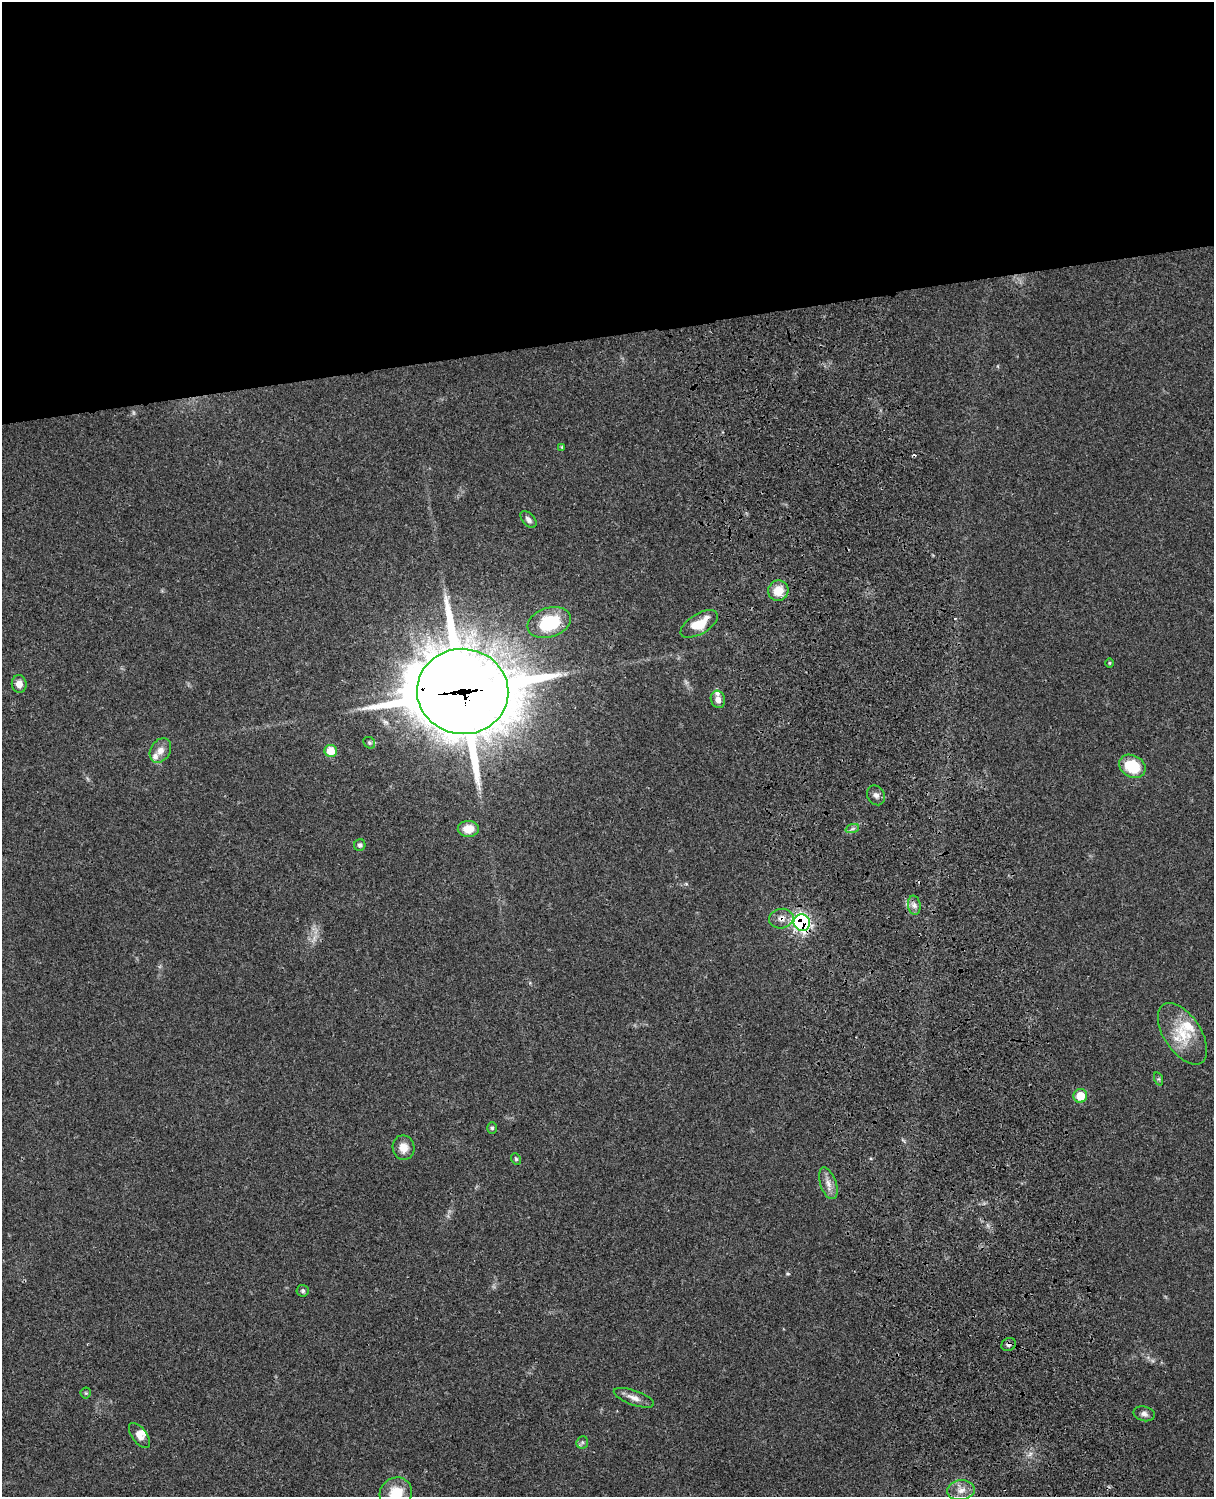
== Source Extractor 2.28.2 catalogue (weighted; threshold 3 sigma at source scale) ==
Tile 2 of 4 x 3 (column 2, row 1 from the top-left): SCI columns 1334-2545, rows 3267-4761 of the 5086 x 4925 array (HDU 1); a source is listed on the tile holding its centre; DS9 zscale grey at full resolution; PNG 1216 x 1499 px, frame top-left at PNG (2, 2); each listed source drawn as its Kron ellipse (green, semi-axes under 4 px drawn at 4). Shown black and unused: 22% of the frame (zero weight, under 3 of 4 exposures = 6% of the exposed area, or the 3 px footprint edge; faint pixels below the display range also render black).
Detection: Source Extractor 2.28.2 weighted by HDU 2 'WHT'; one run over the whole footprint, this tile lists its part. Background 0.0982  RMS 0.0063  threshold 0.0284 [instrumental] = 3 sigma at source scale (4.5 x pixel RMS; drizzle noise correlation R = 1.50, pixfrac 1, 0.05/0.05 arcsec/px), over >= 5 px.
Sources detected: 44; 3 cosmic-ray / hot-pixel residue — neither listed nor drawn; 5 inside a brighter listed object's ellipse — not listed separately; the other 36 listed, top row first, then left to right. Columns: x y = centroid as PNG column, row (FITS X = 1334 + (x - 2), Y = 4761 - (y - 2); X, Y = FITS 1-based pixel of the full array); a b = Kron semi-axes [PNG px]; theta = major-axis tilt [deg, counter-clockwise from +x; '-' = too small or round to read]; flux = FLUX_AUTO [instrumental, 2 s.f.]
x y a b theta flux
562 447 4 3 - 0.65
528 520 10 6 -48 2.4
778 591 10 10 - 11
549 623 22 14 18 33
699 624 21 10 31 14
1109 663 5 3 - 0.61
19 684 9 7 -83 4.3
463 691 46 42 -7 4600
718 699 9 7 -71 3.6
369 743 6 5 - 1.1
160 750 13 9 58 5
331 751 6 6 - 14
1132 766 14 11 -30 22
876 795 10 8 -56 2.6
468 829 10 8 2 10
852 829 7 4 19 1.4
360 845 6 5 - 1.5
914 905 9 6 -81 2.7
781 919 12 9 11 4.6
802 923 8 8 - 140
1182 1034 35 18 -56 22
1159 1079 7 4 -72 0.88
1080 1096 7 7 - 12
492 1128 6 5 - 1
403 1148 12 11 - 6.5
516 1159 6 4 -62 0.96
828 1183 16 8 -71 4.8
303 1291 6 6 - 1.3
1009 1345 7 6 - 2
86 1393 5 5 - 0.82
634 1398 21 7 -19 4.8
1144 1414 11 7 -15 2.4
139 1436 14 7 -54 4.2
582 1442 6 5 - 1.3
961 1490 14 10 7 5.4
396 1493 17 15 35 14
Overlapping masked pixels (flux is a lower limit): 4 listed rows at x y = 463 691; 781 919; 802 923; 1009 1345
Isophote crosses this tile's border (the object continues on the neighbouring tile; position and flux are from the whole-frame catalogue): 1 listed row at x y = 396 1493